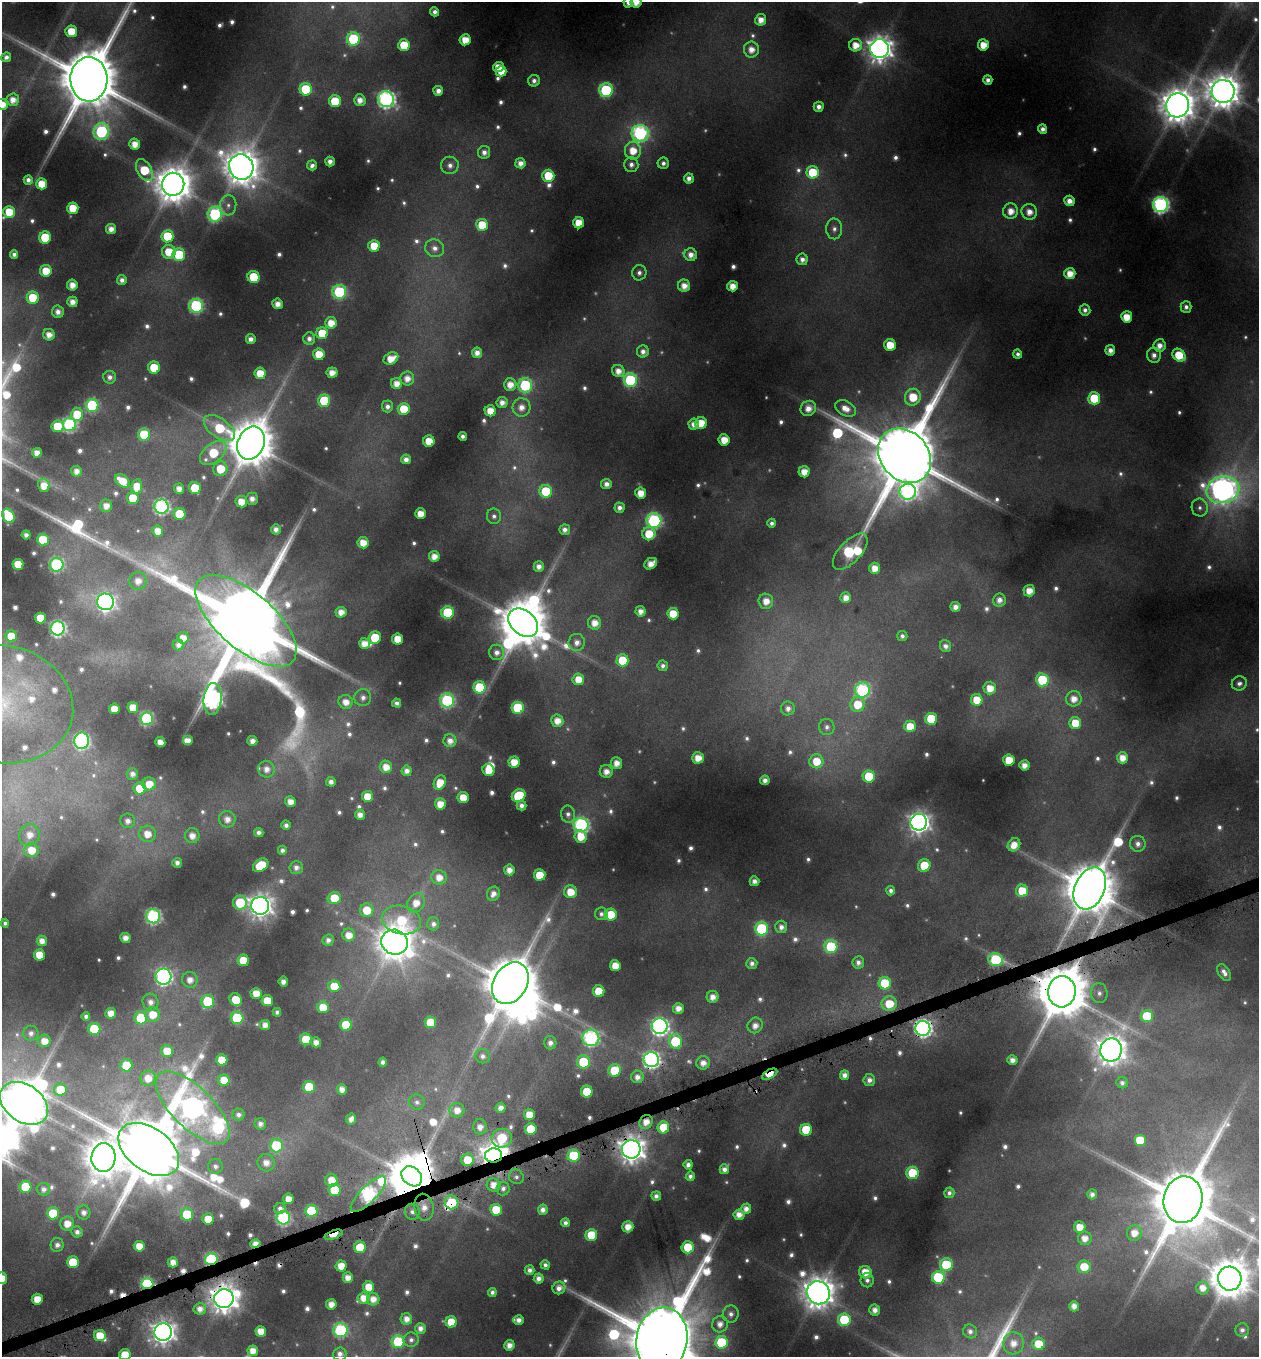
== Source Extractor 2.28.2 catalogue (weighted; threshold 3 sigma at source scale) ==
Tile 7 of 4 x 4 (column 3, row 2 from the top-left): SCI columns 2655-3911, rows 2712-4066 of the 5245 x 5459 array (HDU 1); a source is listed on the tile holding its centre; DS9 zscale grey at full resolution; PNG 1261 x 1359 px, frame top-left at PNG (2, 2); each listed source drawn as its Kron ellipse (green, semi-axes under 4 px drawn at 4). Shown black and unused: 1% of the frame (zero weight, under 4 of 8 exposures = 2% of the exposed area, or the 3 px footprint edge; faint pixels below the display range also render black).
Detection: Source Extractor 2.28.2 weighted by HDU 2 'WHT'; one run over the whole footprint, this tile lists its part. Background 0.0962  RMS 0.0097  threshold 0.0396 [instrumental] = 3 sigma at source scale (4.09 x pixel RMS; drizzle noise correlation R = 1.36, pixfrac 0.8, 0.0396/0.0396 arcsec/px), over >= 5 px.
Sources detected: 747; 63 too faint to see at this stretch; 7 inside a brighter object's white glare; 6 cosmic-ray / hot-pixel residue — neither listed nor drawn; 7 inside a brighter listed object's ellipse — not listed separately; of the other 664, all 500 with FLUX_AUTO >= 4.61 (the completeness limit of this list) listed and drawn (164 fainter detections not listed), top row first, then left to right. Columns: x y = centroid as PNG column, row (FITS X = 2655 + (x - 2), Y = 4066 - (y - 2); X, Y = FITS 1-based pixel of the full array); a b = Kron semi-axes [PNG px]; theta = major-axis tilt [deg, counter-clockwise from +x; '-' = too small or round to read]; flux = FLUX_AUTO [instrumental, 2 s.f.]
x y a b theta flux
628 2 5 5 - 8
636 2 5 5 - 14
435 12 4 4 - 5.5
761 20 5 5 - 12
71 31 6 6 - 30
353 39 6 6 - 110
465 40 5 5 - 21
404 45 6 6 - 39
855 45 6 6 - 17
983 45 5 5 - 21
751 49 8 7 - 13
880 49 9 9 - 1400
6 57 5 4 - 5.4
498 67 5 5 - 21
501 71 5 5 - 22
89 79 22 18 -90 12000
988 80 5 4 - 6.6
534 81 6 6 - 5.9
306 89 6 6 - 90
606 90 7 6 - 160
438 91 5 5 - 9
1223 91 11 11 - 2900
386 99 8 7 - 420
13 100 6 6 - 12
360 100 6 5 - 11
335 101 6 6 - 50
2 104 6 5 - 18
1177 105 12 11 - 3000
819 107 5 5 - 6.9
1043 129 5 4 - 6.9
101 132 8 7 - 180
640 133 8 8 - 310
135 144 5 5 - 15
633 151 9 8 - 23
484 152 6 6 - 7.4
330 161 5 5 - 7.7
520 163 5 5 - 9.3
663 163 5 5 - 5.5
312 165 5 5 - 5.2
450 165 9 8 - 7.7
631 165 7 7 - 6.9
241 167 13 12 - 2700
144 170 12 7 -61 50
813 172 6 6 - 52
548 176 6 6 - 46
689 178 5 5 - 7.7
28 180 5 4 - 6.4
42 184 5 5 - 25
173 184 11 11 - 3100
1069 201 5 5 - 12
228 205 10 8 85 5.6
1161 205 7 7 - 400
73 208 6 5 - 32
1011 211 7 7 - 15
9 212 6 6 - 29
1029 212 8 7 - 14
215 214 7 7 - 190
579 223 5 5 - 27
482 225 6 6 - 47
111 229 5 5 - 11
834 229 10 8 -87 6.1
167 236 6 6 - 56
45 238 6 6 - 59
374 246 6 5 - 28
435 248 9 8 - 8.1
169 252 7 6 - 28
14 254 4 4 - 4.9
179 255 6 6 - 67
691 255 6 6 - 10
802 259 6 5 - 7.6
46 271 6 6 - 26
639 273 8 7 - 5.9
1070 273 5 5 - 18
254 277 6 6 - 55
122 280 5 5 - 6.4
72 285 5 5 - 13
684 286 6 6 - 13
732 286 5 5 - 16
339 292 7 7 - 160
33 298 6 6 - 49
72 302 5 5 - 12
278 304 5 5 - 11
196 306 7 7 - 190
1186 307 6 5 - 5.3
1085 310 5 5 - 5.9
58 312 6 6 - 8.4
1127 317 5 5 - 23
331 323 6 5 - 18
322 333 6 6 - 37
49 335 6 5 - 12
251 339 5 5 - 7.7
309 339 6 6 - 6.3
890 345 6 5 - 32
1159 345 6 6 - 11
1110 350 5 5 - 9.4
643 351 6 6 - 7.3
477 353 5 5 - 9.9
319 354 6 5 - 27
1018 354 4 4 - 4.8
1154 355 7 7 - 7.6
1179 355 7 6 - 43
391 359 8 5 28 19
154 368 6 6 - 40
618 371 6 6 - 12
260 373 6 5 - 26
332 373 5 5 - 13
110 377 6 6 - 6.4
407 378 7 7 - 12
630 380 7 6 - 140
397 384 5 5 - 14
510 384 6 6 - 15
525 385 7 7 - 150
913 397 8 7 - 35
1094 398 6 6 - 59
324 401 6 6 - 76
502 402 5 5 - 9.4
92 405 6 6 - 130
387 406 6 5 - 6.1
521 407 9 9 - 12
808 408 8 7 - 13
845 408 11 7 -27 14
404 409 6 6 - 35
490 411 5 5 - 20
77 414 6 6 - 37
701 423 6 6 - 31
69 424 6 6 - 240
694 424 5 5 - 8.7
57 426 6 6 - 31
219 428 18 9 -35 67
144 434 6 6 - 62
463 436 4 4 - 5.3
724 440 5 5 - 20
429 441 5 5 - 27
251 443 17 13 68 5200
37 453 5 5 - 11
213 453 15 9 39 61
904 456 29 24 -48 18000
406 459 5 5 - 8.6
220 469 7 7 - 37
76 471 5 5 - 9.2
804 472 5 5 - 18
122 481 8 5 -38 27
606 484 5 5 - 8.1
44 485 7 5 -75 18
137 486 7 5 79 26
195 488 6 6 - 45
179 489 5 5 - 10
1223 490 16 13 13 1300
546 491 6 6 - 71
908 492 8 8 - 270
641 493 5 5 - 20
133 498 6 6 - 34
252 499 6 6 - 8.8
241 502 6 5 - 19
106 506 6 6 - 11
161 507 7 7 - 280
620 508 5 5 - 6.8
1200 508 9 8 - 5
180 514 6 6 - 47
421 514 5 5 - 19
8 516 7 6 - 72
494 516 7 7 - 4.6
654 520 7 7 - 240
772 523 4 4 - 4.8
276 529 5 5 - 7.5
565 530 5 5 - 7.2
158 531 5 5 - 16
649 534 6 6 - 32
26 535 4 4 - 6.6
43 540 6 6 - 47
363 543 5 5 - 18
850 552 22 10 47 130
434 556 5 5 - 14
18 564 5 5 - 33
651 564 7 5 34 14
57 565 7 7 - 160
539 566 5 5 - 8.9
874 568 5 5 - 16
138 581 8 8 - 12
1029 591 6 5 - 16
846 598 5 5 - 13
999 600 6 6 - 9.8
766 601 7 7 - 15
105 602 8 8 - 450
955 607 5 5 - 9.6
641 611 5 5 - 10
341 612 5 5 - 12
448 613 6 6 - 93
673 614 6 5 - 28
40 618 5 5 - 32
246 621 62 28 -41 22000
523 623 16 12 -41 6000
594 623 7 6 - 15
58 628 7 7 - 300
11 636 6 5 - 28
902 636 5 5 - 4.8
183 638 6 5 - 14
375 638 6 6 - 49
398 639 5 5 - 25
577 642 8 8 - 10
364 643 5 5 - 14
178 645 5 5 - 7.4
946 646 6 5 - 6.4
497 652 7 7 - 7.9
622 660 6 6 - 51
663 666 5 5 - 4.9
578 679 6 6 - 21
1042 680 6 6 - 75
1239 683 7 7 - 4.9
480 687 6 6 - 86
990 688 6 6 - 19
862 690 7 7 - 200
363 698 8 8 - 6.8
212 699 16 9 86 560
1074 699 8 7 - 14
447 700 7 7 - 180
977 700 6 5 - 28
346 702 7 7 - 13
397 703 5 4 - 5.4
2 704 71 58 -13 180
857 704 7 7 - 32
133 708 5 5 - 20
518 708 6 6 - 90
788 708 7 7 - 6.9
114 709 5 5 - 20
147 718 6 6 - 160
931 719 6 6 - 59
557 721 6 6 - 15
1075 723 6 6 - 31
910 726 6 5 - 28
827 727 8 7 - 5.2
82 741 8 7 - 310
187 741 5 5 - 14
252 741 5 5 - 9.4
450 741 6 6 - 11
160 742 5 5 - 14
698 758 6 6 - 17
1123 758 6 5 - 15
1009 760 5 5 - 36
816 761 7 7 - 30
514 762 5 5 - 21
617 763 6 5 - 13
1024 765 5 5 - 11
386 767 6 6 - 15
266 769 8 8 - 10
488 770 6 5 - 24
407 771 5 5 - 8.2
606 771 6 6 - 11
132 774 6 5 - 7.2
869 776 6 6 - 54
765 780 5 5 - 8.2
331 782 5 4 - 7.2
440 783 7 5 67 23
149 784 6 6 - 21
140 788 6 6 - 33
367 796 5 5 - 24
519 796 7 6 - 67
463 798 5 5 - 26
290 801 5 5 - 13
440 804 5 5 - 20
521 805 5 4 - 7.6
568 814 9 7 -79 5.5
360 815 5 5 - 9.8
227 819 8 8 - 11
128 821 7 7 - 7.7
919 822 8 8 - 850
286 825 5 4 - 5.7
581 825 7 7 - 290
259 832 5 4 - 6
147 834 8 8 - 18
29 835 11 10 - 15
192 836 7 7 - 12
580 836 6 6 - 24
1138 844 8 7 - 7.3
1014 845 7 6 - 16
31 850 7 7 - 24
282 850 4 4 - 5.3
177 863 5 4 - 5.6
261 865 8 6 35 49
924 865 6 6 - 37
296 867 7 6 - 6.7
509 870 5 5 - 11
540 875 6 5 - 34
439 877 7 7 - 15
754 881 5 5 - 7.4
1090 888 22 15 66 7400
891 891 4 4 - 4.7
1022 891 6 6 - 37
570 892 6 6 - 25
493 894 7 6 - 9
334 898 6 6 - 31
240 903 7 7 - 62
416 903 10 8 58 17
260 906 9 9 - 980
367 910 7 6 - 28
601 914 6 6 - 4.8
611 915 6 6 - 39
153 916 7 7 - 270
401 920 20 14 -13 57
5 923 4 4 - 4.7
433 924 6 6 - 5.9
781 927 6 6 - 7.6
761 929 7 6 - 130
349 935 6 6 - 16
125 938 5 5 - 11
328 940 6 5 - 6.3
42 941 5 5 - 11
395 942 13 12 - 2700
831 947 6 6 - 94
39 955 6 5 - 27
243 960 6 6 - 36
996 960 7 6 - 96
858 962 6 6 - 7
752 963 5 5 - 6
615 966 5 5 - 22
1224 972 9 5 -58 6.7
163 977 8 8 - 360
190 980 8 7 - 12
283 982 5 5 - 8
510 983 22 16 59 7400
885 983 6 6 - 60
334 986 6 6 - 24
599 991 6 5 - 36
1062 992 15 14 - 8200
256 993 5 5 - 18
1099 993 10 8 -85 6.1
713 997 6 6 - 12
236 1000 7 5 -56 33
208 1001 6 6 - 89
267 1001 5 5 - 35
150 1002 8 8 - 9
889 1004 7 7 - 33
323 1007 6 5 - 27
678 1008 5 5 - 11
277 1012 4 4 - 4.6
111 1013 5 5 - 15
153 1014 7 7 - 23
86 1016 4 4 - 5.3
1147 1016 6 6 - 50
141 1018 6 6 - 69
237 1018 6 6 - 110
430 1022 6 6 - 40
265 1025 5 5 - 11
346 1025 6 6 - 56
755 1025 8 7 - 11
660 1026 8 8 - 470
923 1028 7 7 - 490
94 1029 6 6 - 76
31 1033 7 7 - 6.6
591 1038 8 8 - 290
306 1039 6 6 - 48
44 1041 6 6 - 16
675 1041 7 6 - 83
316 1042 5 5 - 11
550 1043 6 6 - 7.3
1111 1050 12 10 71 2000
167 1051 6 6 - 26
483 1056 7 7 - 6.1
222 1060 6 5 - 27
651 1060 7 7 - 420
1012 1060 5 5 - 9
383 1062 4 4 - 5.9
583 1062 6 6 - 77
703 1063 7 6 - 11
126 1065 6 6 - 50
615 1070 6 6 - 58
770 1074 8 4 31 36
845 1075 5 5 - 8.1
637 1077 6 6 - 9
148 1078 8 7 - 18
224 1080 5 5 - 23
869 1080 6 5 - 7.3
1122 1083 6 5 - 4.9
309 1087 6 6 - 40
342 1089 5 5 - 11
60 1090 6 6 - 33
587 1092 6 6 - 38
417 1102 8 7 - 5.3
24 1103 26 18 -35 5800
193 1108 47 20 -44 1300
501 1108 5 5 - 9.1
457 1110 7 7 - 14
238 1114 6 6 - 5.4
529 1115 5 5 - 23
351 1119 5 5 - 8.6
646 1122 7 6 - 15
260 1124 6 5 - 7
480 1127 7 7 - 11
663 1127 6 6 - 42
531 1129 6 6 - 45
806 1130 6 6 - 53
502 1138 10 9 - 65
1140 1140 6 6 - 32
276 1145 7 6 - 75
149 1149 34 21 -36 14000
631 1149 9 9 - 1500
494 1156 8 7 - 1800
574 1156 6 6 - 76
103 1158 14 12 86 2800
467 1160 6 6 - 32
266 1163 9 8 - 12
688 1165 5 4 - 6.4
215 1166 7 7 - 5.8
724 1169 5 5 - 7.5
913 1173 6 6 - 51
412 1176 11 9 -41 5200
690 1176 5 4 - 5.9
516 1177 7 7 - 4.9
331 1180 6 6 - 20
494 1185 7 6 - 15
25 1187 6 6 - 56
503 1188 7 6 - 6.1
44 1189 6 6 - 6.2
334 1190 6 6 - 44
949 1193 5 5 - 4.9
368 1194 23 8 45 340
1092 1194 5 5 - 6.2
656 1196 5 4 - 6.6
288 1199 5 5 - 16
1183 1200 23 19 81 13000
451 1203 7 6 - 46
424 1207 13 9 -79 15
280 1208 5 5 - 5.7
746 1209 5 5 - 9.2
496 1210 6 6 - 36
543 1210 5 5 - 8.1
311 1211 6 6 - 77
84 1212 7 6 - 7.6
412 1212 8 7 - 6.3
53 1213 6 6 - 50
187 1214 6 6 - 59
739 1215 5 5 - 13
283 1218 7 6 - 210
208 1219 6 5 - 24
565 1223 4 4 - 5.3
67 1224 7 7 - 17
628 1227 5 5 - 15
1080 1227 5 5 - 19
77 1232 6 5 - 6.1
1134 1233 8 7 - 14
333 1235 9 4 20 48
591 1235 6 6 - 34
1085 1238 7 6 - 13
255 1244 5 4 - 12
57 1245 7 6 - 6.9
139 1246 5 5 - 20
360 1247 6 6 - 42
688 1247 6 6 - 38
211 1259 6 6 - 160
73 1262 6 6 - 55
173 1262 5 5 - 13
545 1265 5 4 - 5
946 1265 6 6 - 74
341 1266 5 5 - 21
1084 1267 6 6 - 29
530 1270 5 5 - 6.1
865 1272 6 6 - 23
938 1277 6 6 - 110
2 1278 6 5 - 22
348 1278 5 5 - 13
539 1279 5 5 - 8.7
1230 1279 12 11 - 3900
867 1280 7 6 - 5.7
147 1284 6 5 - 150
369 1287 5 5 - 25
559 1288 6 6 - 8.9
1203 1288 6 6 - 13
492 1292 4 4 - 5.2
818 1293 12 11 - 2300
364 1298 6 5 - 17
37 1299 5 5 - 22
224 1299 9 9 - 1800
373 1299 6 6 - 13
331 1304 5 5 - 13
1074 1306 5 5 - 10
200 1309 6 5 - 10
875 1310 5 5 - 10
731 1314 8 8 - 7
406 1319 6 5 - 11
519 1320 5 5 - 8.4
844 1320 6 6 - 64
451 1322 5 5 - 29
720 1324 8 7 - 11
420 1328 5 5 - 7.9
340 1330 7 7 - 200
1242 1330 7 6 - 5.9
261 1331 5 5 - 19
970 1331 7 6 - 6.3
163 1332 9 8 - 1000
100 1336 6 5 - 26
411 1340 7 7 - 5.3
662 1340 32 25 80 21000
398 1342 6 6 - 88
721 1342 6 6 - 82
1013 1343 11 10 - 16
1038 1344 6 6 - 31
509 1345 5 5 - 11
253 1351 5 5 - 15
340 1354 6 6 - 7.3
125 1355 6 5 - 27
Overlapping masked pixels (flux is a lower limit): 20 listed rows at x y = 1090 888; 1062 992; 923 1028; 651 1060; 770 1074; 529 1115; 646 1122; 631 1149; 494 1156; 412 1176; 368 1194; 451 1203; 424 1207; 333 1235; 255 1244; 211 1259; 147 1284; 224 1299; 100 1336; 662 1340
Isophote crosses this tile's border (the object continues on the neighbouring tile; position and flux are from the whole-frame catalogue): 11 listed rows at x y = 628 2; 636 2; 89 79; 2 104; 2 704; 24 1103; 2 1278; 1230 1279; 662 1340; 340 1354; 125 1355